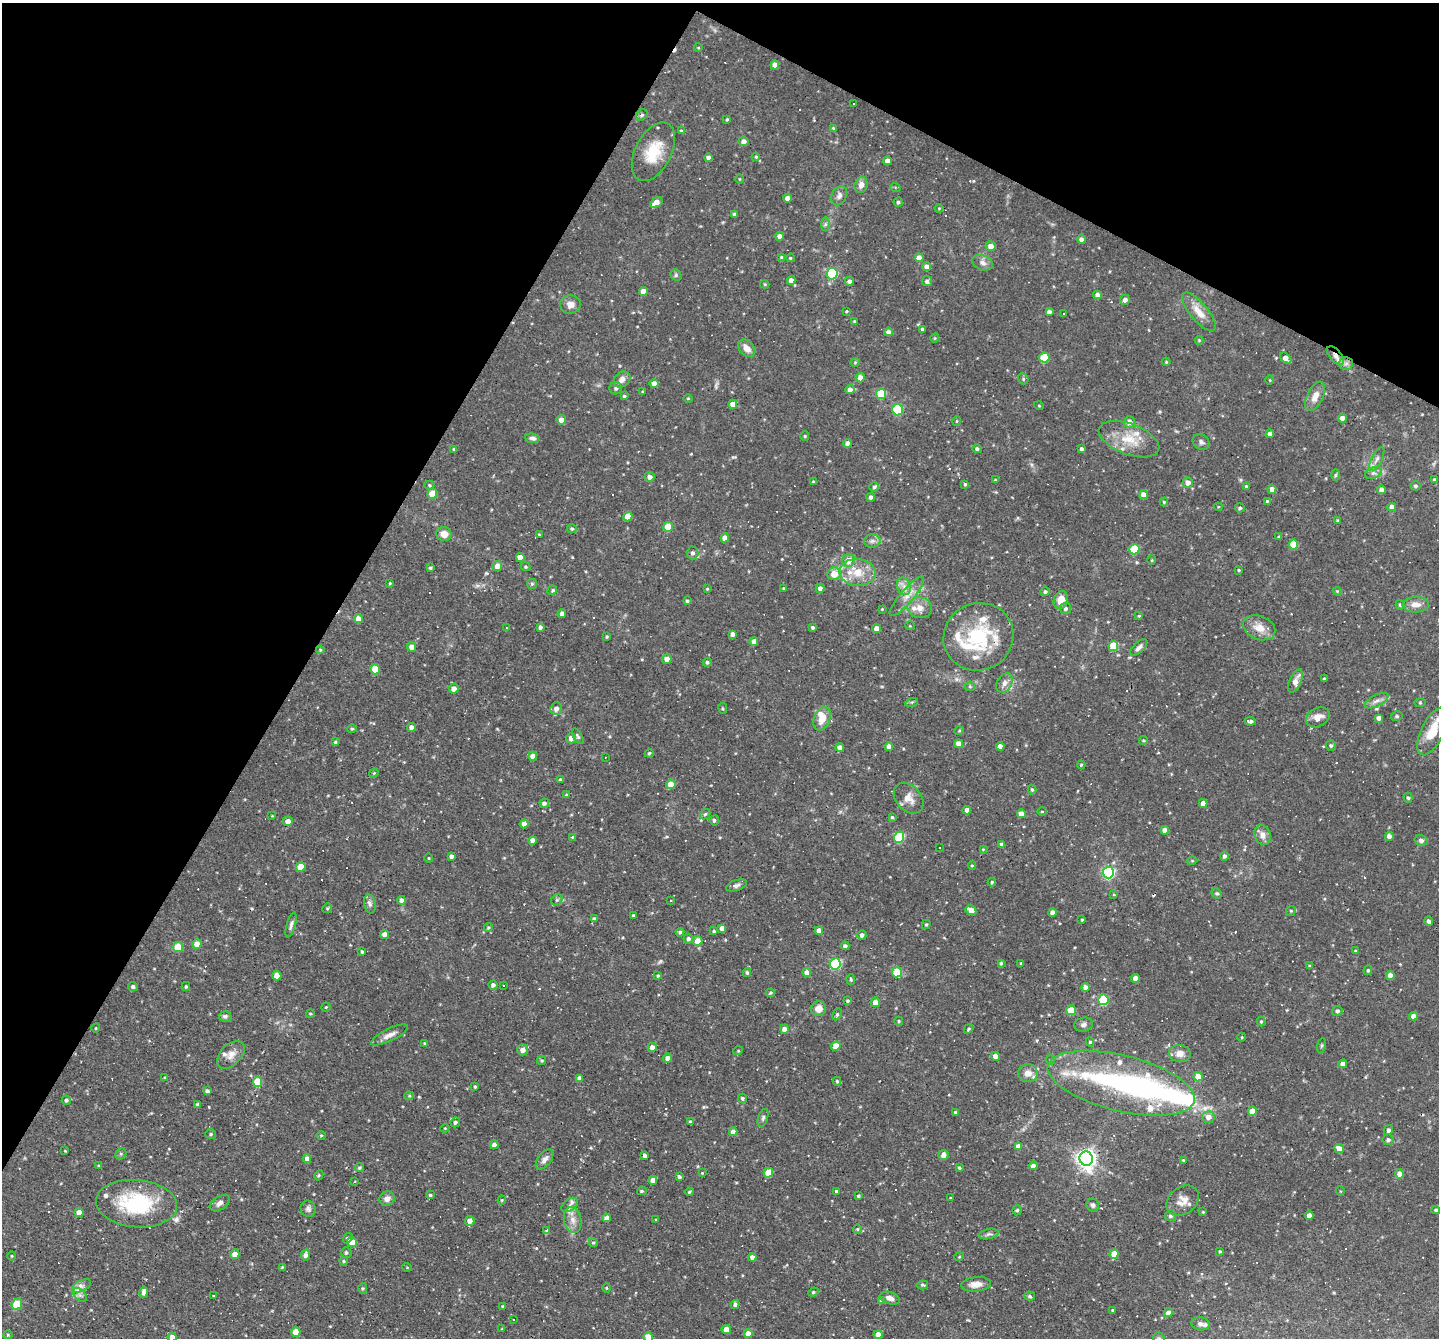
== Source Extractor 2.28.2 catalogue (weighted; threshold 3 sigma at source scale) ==
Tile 2 of 4 x 4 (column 2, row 1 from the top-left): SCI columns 1439-2875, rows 4284-5619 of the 5750 x 5760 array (HDU 1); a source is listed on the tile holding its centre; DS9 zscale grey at full resolution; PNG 1441 x 1340 px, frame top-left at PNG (2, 3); each listed source drawn as its Kron ellipse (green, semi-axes under 4 px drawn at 4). Shown black and unused: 29% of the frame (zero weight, under 3 of 4 exposures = <1% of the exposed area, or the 3 px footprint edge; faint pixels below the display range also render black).
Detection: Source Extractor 2.28.2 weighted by HDU 2 'WHT'; one run over the whole footprint, this tile lists its part. Background 0.0762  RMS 0.0046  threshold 0.0208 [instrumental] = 3 sigma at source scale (4.5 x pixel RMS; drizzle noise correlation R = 1.50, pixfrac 1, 0.05/0.05 arcsec/px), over >= 5 px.
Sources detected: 502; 1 too faint to see at this stretch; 4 inside a brighter object's white glare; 43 cosmic-ray / hot-pixel residue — neither listed nor drawn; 21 inside a brighter listed object's ellipse — not listed separately; the other 433 listed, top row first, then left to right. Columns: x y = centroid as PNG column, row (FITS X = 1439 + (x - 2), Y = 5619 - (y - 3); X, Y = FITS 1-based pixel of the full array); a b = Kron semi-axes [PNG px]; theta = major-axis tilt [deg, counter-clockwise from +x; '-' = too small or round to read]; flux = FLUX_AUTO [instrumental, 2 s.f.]
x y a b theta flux
698 48 4 3 - 0.36
775 65 4 4 - 3.5
853 103 3 2 - 0.46
642 115 6 5 - 0.79
727 120 3 3 - 0.56
833 128 4 4 - 0.49
681 131 3 3 - 0.48
743 141 5 4 - 2.1
653 152 32 18 63 15
756 157 4 4 - 0.52
709 158 4 4 - 2.4
888 161 4 4 - 3.3
740 179 5 3 - 0.4
861 185 8 6 76 2.8
895 187 5 3 - 0.5
839 196 10 7 62 1.8
788 198 4 4 - 2.7
656 202 7 4 33 3.9
898 202 4 4 - 0.88
939 208 4 3 - 0.42
734 214 4 4 - 0.8
825 224 7 4 89 0.96
780 236 4 4 - 2
1081 239 4 4 - 1.7
991 246 5 5 - 3.6
781 257 3 2 - 0.44
790 258 4 3 - 0.57
919 258 4 4 - 3.9
982 263 11 7 -20 2.3
927 267 4 4 - 2.2
832 274 5 5 - 48
676 275 6 5 - 0.81
791 280 4 4 - 2.8
849 281 4 4 - 1.3
927 281 5 5 - 1.3
765 284 5 4 - 0.53
643 291 4 4 - 4.9
1098 295 4 4 - 2.5
1125 300 5 4 - 2.1
570 304 10 9 - 3.2
846 311 3 2 - 0.45
1049 312 4 4 - 1.8
1199 312 24 9 -50 6.4
1063 314 3 3 - 0.8
854 321 3 3 - 0.41
923 329 4 3 - 0.86
888 332 4 4 - 1.7
935 338 4 3 - 0.35
1199 340 4 4 - 0.45
747 348 10 7 -49 3.6
1335 356 11 6 -51 2.3
1044 358 5 5 - 19
1286 358 7 4 -45 3.8
855 362 4 4 - 0.54
1166 362 4 3 - 0.49
1346 363 7 6 - 1.5
860 378 5 4 - 3.2
622 379 9 7 42 2.8
1023 379 6 5 - 0.79
1270 380 5 3 - 0.4
654 383 4 4 - 2.6
616 388 6 6 - 1.3
850 389 5 4 - 2.2
643 392 3 3 - 0.57
881 394 5 5 - 21
624 396 4 3 - 0.59
1315 396 16 8 64 4.4
688 398 5 3 - 0.4
733 404 4 4 - 3.5
1039 406 5 3 - 0.43
897 410 6 5 - 32
1342 418 4 4 - 3.5
561 420 5 4 - 3.1
957 421 5 3 - 0.39
1129 422 6 5 - 3.1
1270 434 4 4 - 2.1
805 436 5 4 - 0.51
532 438 7 4 -7 1.3
1129 439 32 15 -21 13
1201 442 9 7 -37 1.6
848 443 4 4 - 3.1
454 449 4 3 - 0.58
977 449 5 4 - 1.1
1082 449 4 3 - 1.2
1377 459 13 5 63 1.9
1373 473 9 5 23 1.3
1336 475 6 4 88 0.63
650 477 5 5 - 2.4
995 480 4 3 - 0.4
1434 480 3 3 - 0.76
813 482 3 3 - 0.67
1188 482 5 5 - 3.1
965 484 3 3 - 0.61
429 485 5 4 - 0.64
1415 486 5 5 - 0.91
874 487 5 4 - 0.76
1246 487 4 4 - 0.78
1272 489 5 4 - 2.6
1382 490 4 4 - 3.5
432 494 5 5 - 11
1144 495 4 4 - 3.7
871 497 4 4 - 1.6
1267 501 4 4 - 0.49
1164 502 4 4 - 0.56
1218 507 4 3 - 0.38
1392 507 4 4 - 2.8
1240 508 5 4 - 0.87
628 517 5 4 - 6.5
1337 520 3 3 - 0.45
668 527 5 4 - 11
572 529 5 4 - 0.65
444 534 8 7 - 4
539 534 3 2 - 0.34
1279 537 3 3 - 0.72
725 538 4 4 - 3.6
872 541 8 6 1 1.5
1293 545 5 5 - 14
1134 549 5 5 - 20
693 553 6 6 - 1.4
520 557 4 4 - 3.8
849 560 7 6 - 4.5
1152 560 5 3 - 0.41
497 566 5 5 - 3.9
525 567 5 4 - 0.68
430 568 3 3 - 0.67
1239 570 3 3 - 0.49
858 572 18 13 -4 9.2
834 574 7 6 - 5.6
390 583 4 3 - 0.41
532 584 5 5 - 0.72
904 586 9 6 -70 2.7
783 588 4 3 - 0.45
820 588 4 4 - 2.1
707 589 4 3 - 0.43
552 590 5 4 - 0.92
1337 591 4 3 - 0.44
1045 592 4 4 - 1
907 596 25 6 50 4.9
1061 600 9 7 72 4.7
687 601 4 3 - 0.89
1400 605 5 4 - 0.76
1416 605 13 8 2 3.7
920 608 12 10 -10 3.9
882 609 4 4 - 0.42
1066 609 5 5 - 1.1
562 614 4 4 - 2.2
1139 616 4 3 - 0.47
358 619 4 4 - 3.9
910 626 5 3 - 0.42
540 627 4 3 - 1.1
812 627 4 3 - 0.79
506 628 4 2 - 0.34
1259 628 16 11 -22 5.5
877 629 4 4 - 4.2
733 634 4 4 - 2
607 637 3 3 - 0.53
978 637 35 33 28 34
754 642 4 4 - 3.2
1113 646 5 5 - 17
412 647 5 4 - 3.1
1139 647 10 5 43 1.8
320 650 4 4 - 0.5
667 659 5 4 - 3.1
707 662 4 4 - 0.97
375 669 5 5 - 8.9
1324 679 3 3 - 0.66
1295 681 12 6 65 4
1005 683 10 7 59 2.7
970 686 5 5 - 0.73
454 689 5 5 - 3.4
1376 701 13 5 27 2.2
912 702 6 4 18 0.68
1420 703 5 3 - 0.47
723 708 5 3 - 0.48
556 709 6 6 - 2.5
1397 716 6 4 13 0.74
1318 717 12 9 30 4.3
1379 718 4 4 - 2.2
822 719 12 8 67 6.1
1250 721 5 3 - 1.2
411 727 4 4 - 2.3
352 729 4 4 - 0.52
959 731 5 3 - 0.46
1432 732 26 11 65 9.2
578 736 8 4 -60 0.93
571 738 5 5 - 3
1143 740 4 4 - 0.55
335 742 4 4 - 0.61
959 744 4 4 - 3.7
1331 745 5 5 - 1
1000 746 4 4 - 2.9
889 747 4 4 - 2.8
840 748 4 4 - 2.2
649 753 5 3 - 0.55
533 756 4 4 - 3.6
605 757 2 2 - 0.38
1081 765 4 3 - 0.56
374 773 5 4 - 0.48
560 780 3 3 - 0.87
671 784 5 4 - 7.7
1032 790 5 4 - 0.65
566 795 4 4 - 0.57
909 798 17 12 -48 4.6
1408 798 5 4 - 0.68
544 803 5 4 - 1.5
1203 803 4 4 - 3
967 810 4 4 - 2.7
1042 812 4 3 - 0.35
705 814 6 4 42 0.69
1021 814 4 4 - 3.6
272 816 4 2 - 0.33
892 817 4 3 - 0.56
714 820 5 4 - 0.93
288 821 5 5 - 3.1
524 824 4 4 - 2.6
1165 830 4 4 - 3.3
1262 835 10 8 -68 3
1389 836 4 4 - 2.4
572 837 4 4 - 0.39
899 837 5 5 - 30
1421 840 6 5 - 1.4
532 841 4 4 - 2.9
1002 844 4 4 - 1.5
939 847 3 3 - 1.9
983 849 3 3 - 0.4
451 856 4 4 - 1.6
1224 856 4 4 - 1.4
429 858 4 3 - 0.39
1192 861 5 3 - 0.43
972 866 4 3 - 0.44
301 867 5 4 - 9.1
1108 873 6 5 - 74
992 882 4 3 - 0.69
736 885 11 5 19 1.4
1217 893 5 4 - 0.72
1114 895 4 2 - 0.31
401 900 4 4 - 1.8
557 900 6 5 - 0.78
671 901 3 3 - 16
370 904 9 6 -80 1.6
327 908 5 4 - 0.57
971 910 5 4 - 3.8
1291 911 5 4 - 0.71
1052 913 4 4 - 3
633 915 3 3 - 0.57
594 919 4 3 - 1.1
1082 920 3 2 - 0.46
1429 921 5 4 - 1.4
291 925 13 4 74 1.4
926 925 4 3 - 0.62
488 927 4 4 - 0.6
722 928 4 4 - 2.8
714 931 4 4 - 0.59
819 931 4 4 - 3
680 932 4 4 - 0.92
384 934 4 4 - 2.3
862 935 4 4 - 1.5
688 939 5 4 - 1.2
697 941 5 5 - 4.6
197 944 5 4 - 7.1
845 946 4 3 - 1.3
178 947 5 5 - 11
1356 951 4 3 - 0.47
362 952 4 3 - 0.68
1001 963 4 3 - 0.63
1021 963 3 3 - 0.53
835 964 5 5 - 43
1309 966 3 3 - 0.45
1368 970 5 4 - 0.73
897 972 5 5 - 19
747 973 4 3 - 0.83
807 973 4 4 - 4.2
1390 975 4 4 - 3.7
277 976 4 4 - 5.2
658 976 4 3 - 0.57
1135 978 4 4 - 3.3
851 979 5 4 - 0.64
493 985 4 4 - 1.6
504 986 2 2 - 0.33
133 987 5 4 - 1.1
186 987 4 4 - 0.7
1085 987 4 4 - 2.8
770 993 4 3 - 0.59
1103 1000 5 5 - 35
848 1001 4 4 - 0.71
875 1002 5 4 - 3.7
326 1007 4 4 - 0.57
819 1009 7 7 - 4.1
1071 1010 5 4 - 11
1337 1011 5 5 - 1.1
310 1014 4 3 - 0.49
837 1014 6 4 63 0.77
1413 1016 4 4 - 2.4
225 1017 6 5 - 1.1
899 1021 4 4 - 0.55
1261 1022 5 4 - 0.64
1083 1025 9 7 14 1.5
96 1028 4 3 - 0.35
785 1029 4 4 - 3
969 1029 5 3 - 0.63
389 1035 20 6 26 3.3
1242 1037 4 3 - 0.37
1090 1042 5 4 - 0.62
424 1043 4 3 - 0.4
1321 1045 7 4 81 0.62
836 1046 5 4 - 8.2
652 1047 4 4 - 3.3
523 1050 5 5 - 2.8
738 1051 5 3 - 0.41
1180 1054 11 8 -9 3.5
231 1055 17 10 45 4
995 1056 4 4 - 2.7
668 1058 4 4 - 2.5
1050 1060 4 4 - 0.52
542 1061 4 4 - 0.69
1343 1064 4 4 - 3.2
1028 1073 10 9 - 3.3
1198 1077 5 4 - 7.6
165 1078 4 4 - 0.55
579 1078 4 4 - 1.7
837 1081 4 4 - 0.76
257 1082 5 4 - 17
1121 1083 75 28 -14 70
475 1087 4 3 - 0.57
207 1091 4 4 - 1.3
409 1096 4 4 - 0.55
742 1098 4 4 - 0.9
66 1100 5 4 - 0.89
198 1105 4 3 - 1.4
1252 1111 4 4 - 5.5
955 1112 3 3 - 0.59
1208 1117 6 6 - 3.2
763 1118 9 5 71 1
690 1121 4 3 - 0.62
455 1122 5 4 - 1.2
445 1128 4 3 - 0.44
1388 1130 5 4 - 1.4
733 1132 4 4 - 2.7
211 1134 5 4 - 0.68
321 1135 5 3 - 0.47
1388 1140 5 5 - 1.4
494 1145 4 4 - 2.7
1018 1146 4 4 - 2.8
1339 1148 5 4 - 3.4
65 1151 4 2 - 0.34
121 1154 6 5 - 0.75
943 1155 5 5 - 2.9
645 1156 4 4 - 1.4
307 1159 4 4 - 2.6
544 1159 11 6 51 2.2
1086 1159 7 6 - 260
1183 1160 3 3 - 0.4
98 1166 4 3 - 0.39
1033 1166 4 4 - 2.3
360 1167 5 4 - 0.73
959 1167 4 3 - 0.57
702 1173 4 3 - 0.36
768 1173 5 4 - 9.6
1399 1174 4 4 - 2.9
319 1175 5 3 - 0.55
679 1177 3 3 - 0.9
653 1180 4 4 - 3.9
355 1182 3 2 - 0.35
642 1191 5 4 - 0.63
836 1191 4 3 - 0.69
1340 1191 5 3 - 0.37
689 1192 4 3 - 0.61
430 1195 3 3 - 0.73
858 1196 3 3 - 0.7
950 1198 3 2 - 0.42
387 1199 7 7 - 2.6
502 1200 4 4 - 0.52
1183 1201 17 13 37 4.9
220 1203 11 6 33 2.1
136 1204 40 23 -5 37
570 1205 9 6 35 2
1093 1205 6 6 - 1.1
308 1209 8 7 - 1.4
1017 1210 5 4 - 0.77
1436 1210 4 4 - 0.78
1203 1212 4 4 - 0.47
79 1213 4 4 - 4
1309 1215 4 4 - 2.9
1170 1216 5 5 - 1.1
606 1218 4 4 - 4.3
573 1220 13 8 -78 3.6
656 1220 3 3 - 0.42
470 1221 5 5 - 2.9
857 1229 4 4 - 0.51
547 1231 4 4 - 2.2
989 1234 10 5 10 1.3
348 1238 6 4 55 1.1
352 1242 5 5 - 8.8
593 1243 5 4 - 0.61
1220 1251 3 3 - 0.51
346 1252 5 5 - 0.95
235 1254 5 4 - 3.7
1114 1254 5 4 - 6.6
305 1255 5 4 - 1.8
12 1256 4 3 - 0.36
752 1257 4 4 - 2.1
959 1257 5 3 - 0.38
344 1261 4 3 - 0.54
282 1267 4 2 - 0.37
407 1267 5 3 - 0.34
976 1284 15 7 5 4
922 1285 6 4 -5 0.78
81 1286 10 5 25 2.3
363 1288 5 4 - 0.62
606 1288 4 3 - 0.39
144 1292 6 4 78 1.9
813 1292 5 4 - 0.62
80 1295 8 5 -45 1.6
213 1296 3 2 - 0.32
1030 1296 5 4 - 0.93
890 1298 10 6 -18 2.7
882 1300 4 4 - 1.9
17 1304 5 5 - 19
735 1305 4 4 - 1.4
503 1306 4 3 - 0.64
1112 1310 3 3 - 0.46
1168 1313 5 4 - 2.8
513 1319 3 3 - 1.4
1200 1324 9 6 -8 1.9
502 1329 4 3 - 0.34
726 1329 4 4 - 4.9
296 1332 5 4 - 6.6
748 1334 4 4 - 4.2
878 1334 4 4 - 3.5
8 1335 4 4 - 0.53
172 1337 4 4 - 2.7
648 1337 5 4 - 5.9
1159 1338 6 5 - 0.85
Overlapping masked pixels (flux is a lower limit): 1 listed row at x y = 1335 356
Isophote crosses this tile's border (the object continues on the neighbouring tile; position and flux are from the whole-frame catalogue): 3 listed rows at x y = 172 1337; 648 1337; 1159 1338